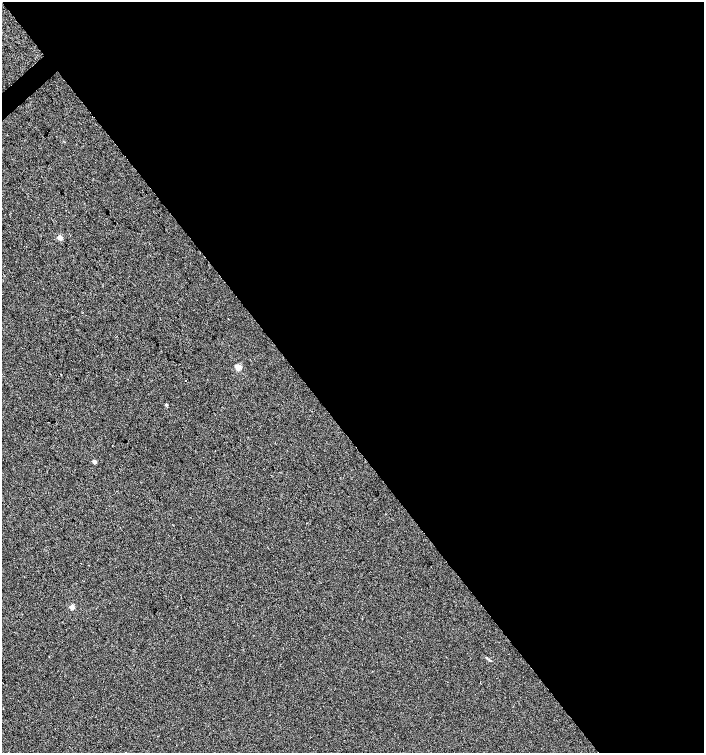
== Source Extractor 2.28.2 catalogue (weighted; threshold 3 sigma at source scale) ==
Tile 8 of 4 x 4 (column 4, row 2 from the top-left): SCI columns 4418-5820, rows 3001-4501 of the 5962 x 6005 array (HDU 1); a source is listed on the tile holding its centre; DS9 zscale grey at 2 x 2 block average (1 PNG px = mean of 2 x 2 image px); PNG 706 x 755 px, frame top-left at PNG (2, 2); no overlay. Shown black and unused: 58% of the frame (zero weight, under 2 of 3 exposures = <1% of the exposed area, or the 3 px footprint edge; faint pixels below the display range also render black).
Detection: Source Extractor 2.28.2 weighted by HDU 2 'WHT'; one run over the whole footprint, this tile lists its part. Background 0.00128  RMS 0.0057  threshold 0.0255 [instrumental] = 3 sigma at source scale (4.5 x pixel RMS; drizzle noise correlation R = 1.50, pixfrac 1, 0.0396/0.0396 arcsec/px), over >= 5 px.
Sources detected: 6; all 6 listed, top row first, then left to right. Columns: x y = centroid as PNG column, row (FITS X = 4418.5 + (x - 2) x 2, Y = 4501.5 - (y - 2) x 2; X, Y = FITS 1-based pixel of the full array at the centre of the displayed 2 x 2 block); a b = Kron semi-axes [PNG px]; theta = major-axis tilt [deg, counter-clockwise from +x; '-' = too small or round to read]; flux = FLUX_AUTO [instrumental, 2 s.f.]
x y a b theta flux
60 238 2 2 - 18
238 367 3 3 - 34
166 405 3 2 - 2.5
94 462 2 2 - 8
72 607 2 2 - 16
490 660 4 2 - 1.1